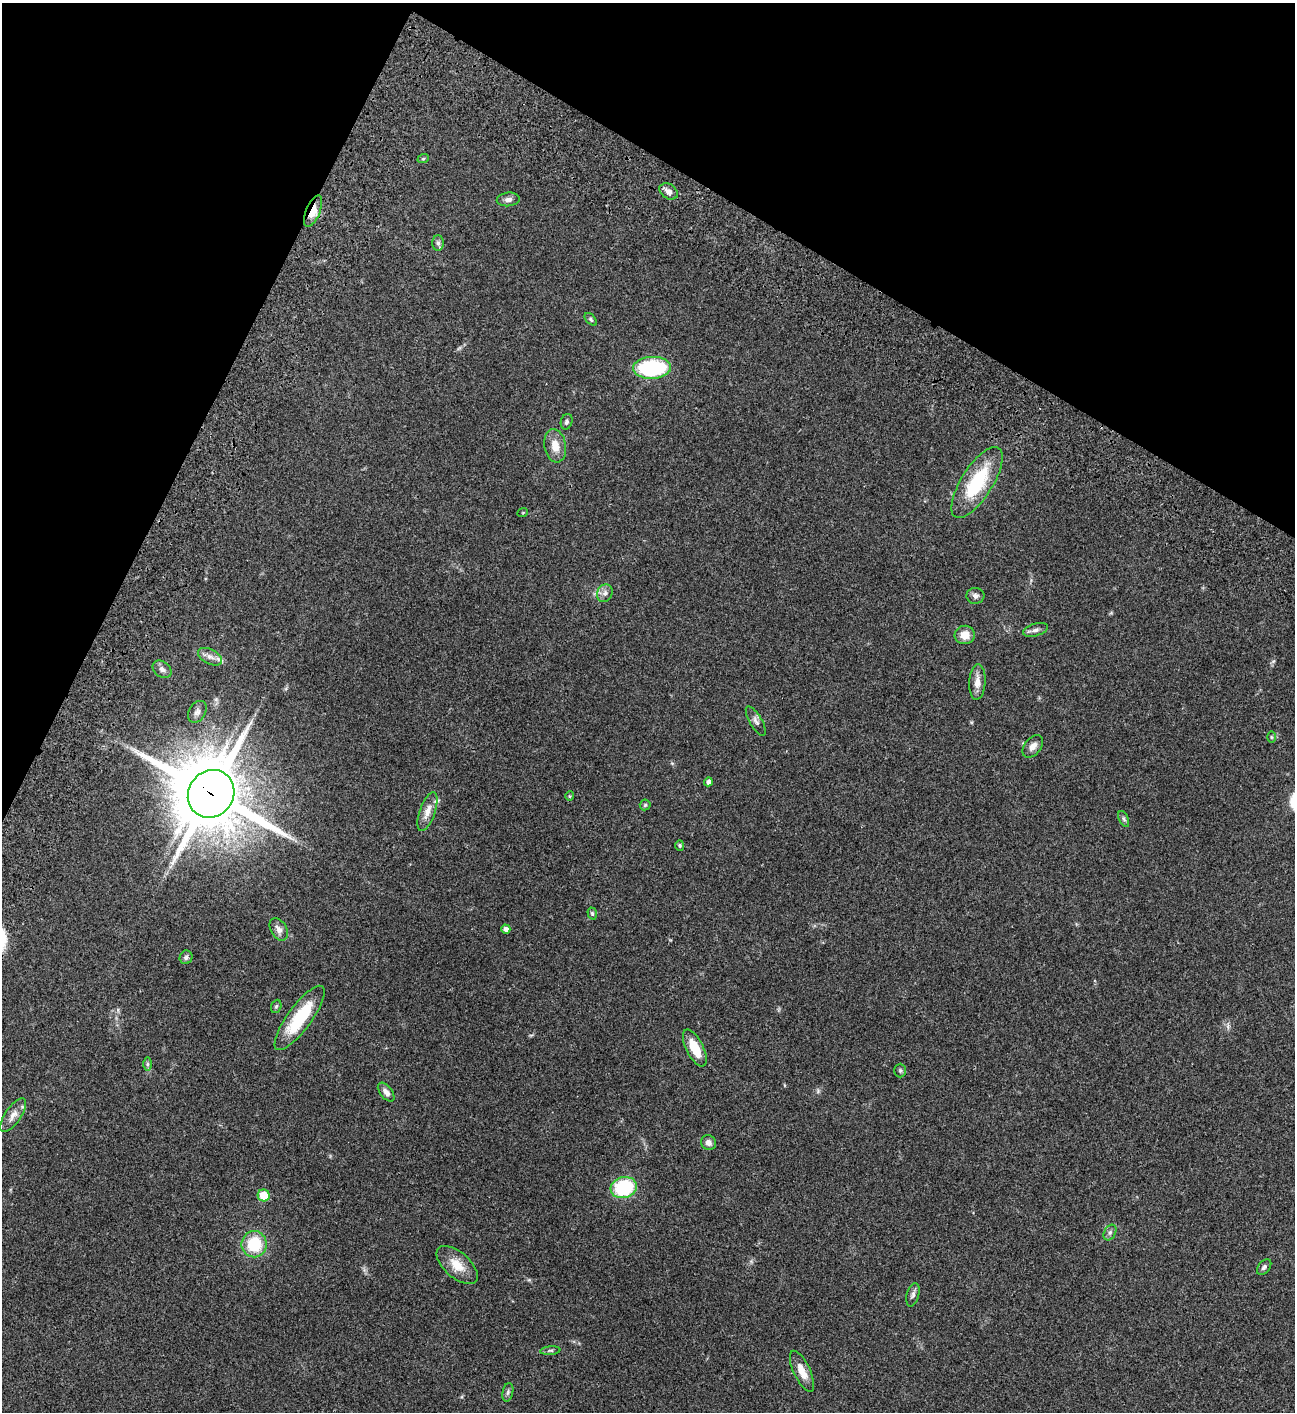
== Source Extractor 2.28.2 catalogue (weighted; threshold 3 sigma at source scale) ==
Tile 2 of 4 x 4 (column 2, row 1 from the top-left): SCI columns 1797-3089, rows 4433-5842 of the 6050 x 6048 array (HDU 1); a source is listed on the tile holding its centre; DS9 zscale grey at full resolution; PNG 1297 x 1414 px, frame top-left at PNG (2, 3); each listed source drawn as its Kron ellipse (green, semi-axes under 4 px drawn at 4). Shown black and unused: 23% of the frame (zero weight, under 3 of 4 exposures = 13% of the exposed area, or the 3 px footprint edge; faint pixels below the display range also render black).
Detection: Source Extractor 2.28.2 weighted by HDU 2 'WHT'; one run over the whole footprint, this tile lists its part. Background 0.0636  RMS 0.0058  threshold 0.0261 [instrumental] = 3 sigma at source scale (4.5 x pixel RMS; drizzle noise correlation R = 1.50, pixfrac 1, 0.05/0.05 arcsec/px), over >= 5 px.
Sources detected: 54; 3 inside a brighter listed object's ellipse — not listed separately; the other 51 listed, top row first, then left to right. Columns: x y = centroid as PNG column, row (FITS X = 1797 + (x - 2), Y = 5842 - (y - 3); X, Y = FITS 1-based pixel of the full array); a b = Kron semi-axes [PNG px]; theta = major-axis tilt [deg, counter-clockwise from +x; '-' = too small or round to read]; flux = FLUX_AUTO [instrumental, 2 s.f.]
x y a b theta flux
423 159 6 3 19 0.6
669 191 10 7 -35 3.3
508 199 11 7 5 2.3
313 211 17 7 67 7.3
438 243 8 5 -90 1.4
591 319 7 4 -47 0.99
652 368 19 11 2 53
567 422 8 5 72 1.4
555 446 17 11 -81 6.8
977 482 41 15 58 34
523 512 5 3 - 0.44
605 593 9 7 64 2.3
975 596 9 8 - 1.9
1035 630 13 6 16 2.2
965 635 10 9 - 5.5
210 657 13 7 -28 2.9
162 669 10 7 -36 2.3
977 682 18 8 87 4.6
197 712 12 8 59 2.2
756 721 17 6 -59 2.2
1271 737 5 4 - 0.58
1033 746 13 8 51 3.2
708 782 4 4 - 2
211 794 25 22 53 3600
570 796 4 4 - 0.58
645 805 5 5 - 0.8
427 812 20 8 71 5.2
1124 819 8 4 -66 1.1
680 845 5 4 - 0.7
592 913 6 4 -72 0.86
279 929 12 8 -59 3.2
506 929 4 4 - 2.5
186 957 7 6 - 1.6
276 1006 7 5 68 0.87
300 1018 39 12 54 26
695 1048 20 8 -63 11
147 1064 7 4 -90 1.2
900 1070 7 5 -90 0.92
386 1092 11 6 -52 2.6
13 1115 20 8 55 4.3
708 1143 8 7 - 2.4
624 1187 13 10 16 36
264 1195 6 6 - 11
1110 1232 8 5 63 1.5
254 1244 13 12 - 21
457 1265 25 12 -41 9.1
1264 1267 9 5 50 1.4
913 1295 12 6 75 1.7
550 1351 10 4 5 1.1
802 1371 22 8 -65 7.5
508 1392 9 5 76 1.3
Overlapping masked pixels (flux is a lower limit): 2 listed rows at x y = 313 211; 211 794